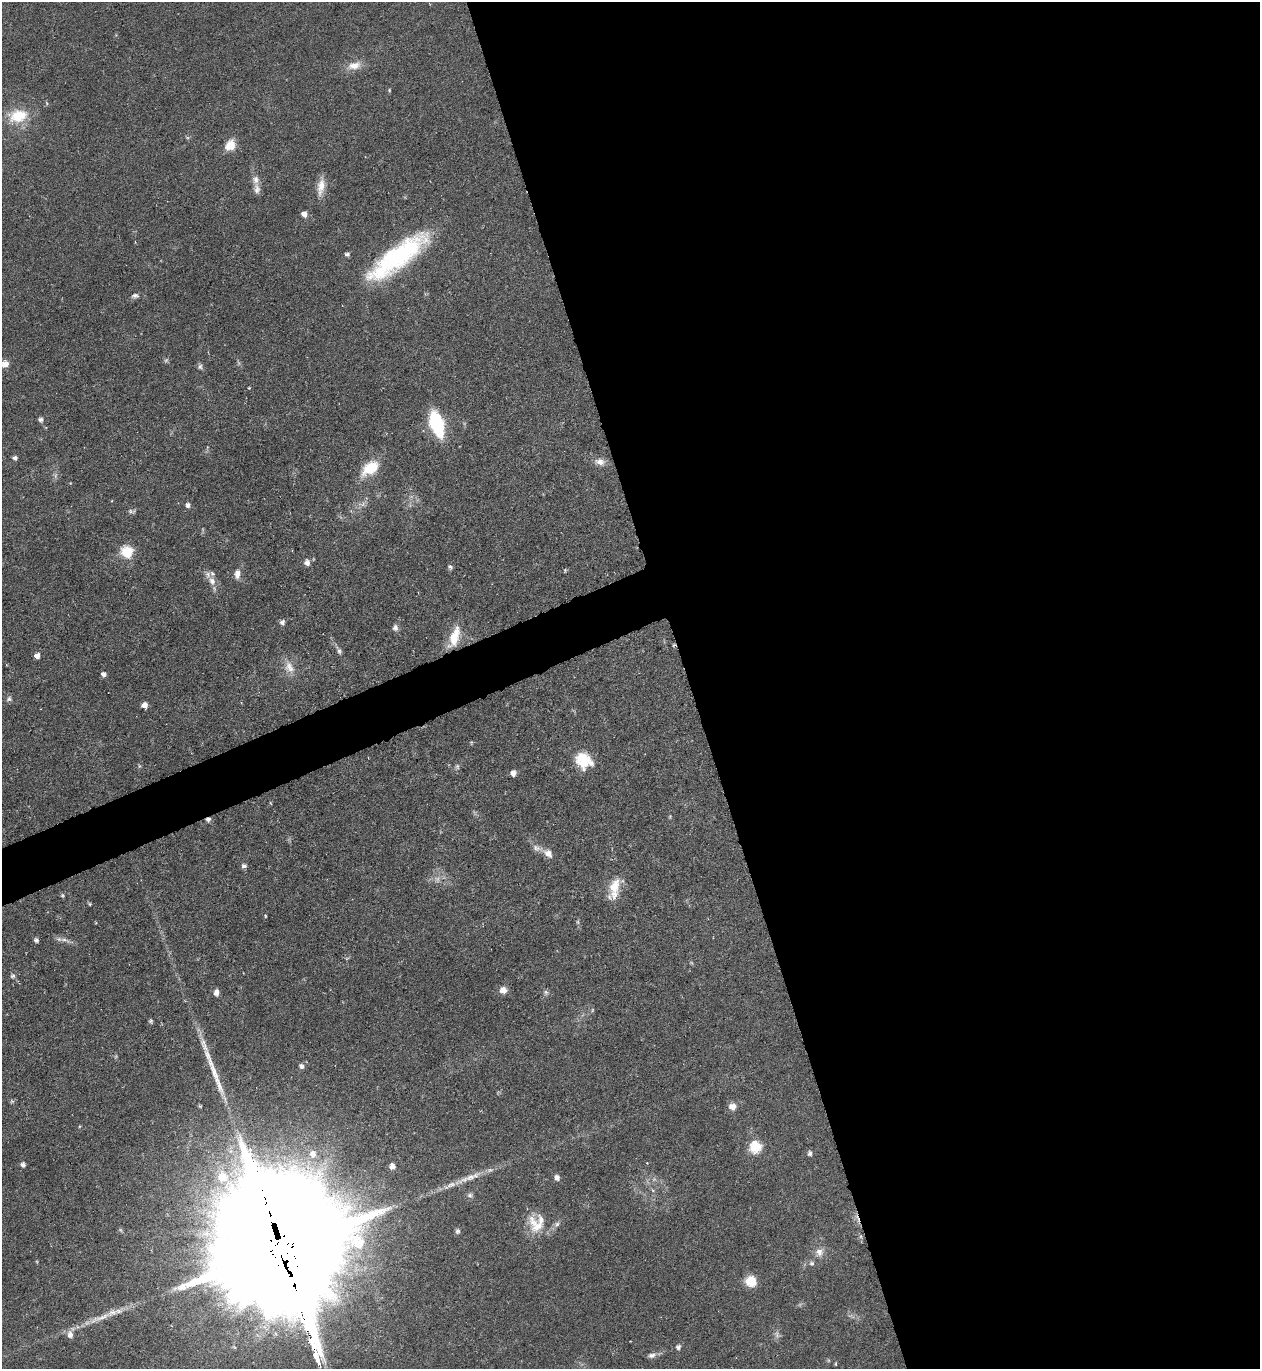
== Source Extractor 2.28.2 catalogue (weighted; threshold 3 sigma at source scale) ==
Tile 8 of 4 x 4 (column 4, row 2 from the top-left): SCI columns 3922-5179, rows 2737-4103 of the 5460 x 5473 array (HDU 1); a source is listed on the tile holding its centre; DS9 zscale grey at full resolution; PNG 1262 x 1371 px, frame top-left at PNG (2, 2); no overlay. Shown black and unused: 48% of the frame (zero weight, under 4 of 8 exposures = <1% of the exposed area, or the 3 px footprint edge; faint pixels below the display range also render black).
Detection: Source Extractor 2.28.2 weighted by HDU 2 'WHT'; one run over the whole footprint, this tile lists its part. Background 0.0583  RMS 0.0049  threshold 0.02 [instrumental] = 3 sigma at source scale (4.09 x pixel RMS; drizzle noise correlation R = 1.36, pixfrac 0.8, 0.05/0.05 arcsec/px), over >= 5 px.
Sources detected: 105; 12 too faint to see at this stretch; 1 inside a brighter object's white glare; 1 cosmic-ray / hot-pixel residue — not listed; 9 inside a brighter listed object's ellipse — not listed separately; the other 82 listed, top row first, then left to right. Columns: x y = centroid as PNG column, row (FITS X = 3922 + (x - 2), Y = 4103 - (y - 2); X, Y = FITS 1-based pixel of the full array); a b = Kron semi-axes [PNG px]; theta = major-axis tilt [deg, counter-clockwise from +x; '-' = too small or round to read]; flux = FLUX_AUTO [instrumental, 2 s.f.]
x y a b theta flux
354 66 19 11 12 5.8
389 90 5 4 - 0.57
18 116 27 17 9 15
230 145 14 12 56 6.7
256 180 12 9 -79 3.2
321 186 24 9 82 6.2
304 214 7 6 - 2.8
347 254 6 5 - 1.2
398 257 75 21 38 70
135 296 10 6 9 1.7
5 364 7 6 - 5
200 366 8 6 -84 1.2
249 388 3 3 - 0.41
41 420 6 6 - 1.5
437 424 19 9 -72 53
15 458 5 5 - 1.3
600 462 15 9 -4 3.5
370 468 24 14 36 14
362 504 13 5 5 2.3
188 505 7 6 - 1.5
130 511 7 5 -45 1.2
127 552 8 7 - 21
307 562 8 7 - 2.6
450 567 7 5 -48 1.1
565 570 6 4 90 0.59
237 574 12 7 85 3.2
212 581 13 9 -58 3.9
282 622 7 6 - 1.6
395 628 9 7 -87 1.8
454 637 27 10 70 12
674 645 5 4 - 0.61
339 650 12 6 -58 1.8
37 655 6 5 - 2.8
289 667 20 13 -63 6.5
104 674 6 5 - 1.8
9 699 8 7 - 1.3
144 705 6 6 - 2.6
584 760 22 18 -37 13
457 766 8 6 90 1.2
513 773 6 5 - 2.7
670 817 6 4 71 0.5
548 853 14 9 -40 3.9
244 866 7 6 - 1.4
614 886 25 15 58 9.9
63 895 6 5 - 0.77
90 904 5 4 - 0.63
265 916 4 3 - 0.46
36 940 6 5 - 1.3
65 940 20 5 -14 2.6
13 976 7 6 - 1.2
503 990 7 6 - 4.5
545 992 8 6 53 1.2
216 993 6 6 - 2.6
592 1010 6 4 88 0.58
151 1021 6 5 - 0.81
302 1066 7 6 - 1.6
213 1069 62 9 -69 15
200 1106 4 4 - 0.55
733 1106 7 6 - 5
80 1126 5 3 - 0.42
755 1147 8 7 - 20
810 1153 6 6 - 1.3
313 1154 11 10 - 4.1
647 1163 4 3 - 0.37
23 1164 5 5 - 1.5
392 1166 7 6 - 2.7
472 1177 56 8 22 10
557 1177 8 7 - 1.9
653 1190 7 4 -38 0.73
470 1195 8 7 - 1.4
537 1225 32 18 -54 12
457 1231 7 6 - 1.3
282 1249 47 41 -79 19000
819 1252 13 12 - 4.3
811 1263 7 7 - 1.4
751 1281 11 10 - 9.5
100 1318 55 8 21 12
305 1323 81 14 -76 560
777 1334 12 8 -53 1.9
678 1347 8 6 54 1.4
652 1355 11 6 17 2
836 1364 5 3 - 0.46
Overlapping masked pixels (flux is a lower limit): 3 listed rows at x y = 674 645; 282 1249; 305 1323
Isophote crosses this tile's border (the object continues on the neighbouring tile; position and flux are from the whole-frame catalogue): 1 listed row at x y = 5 364